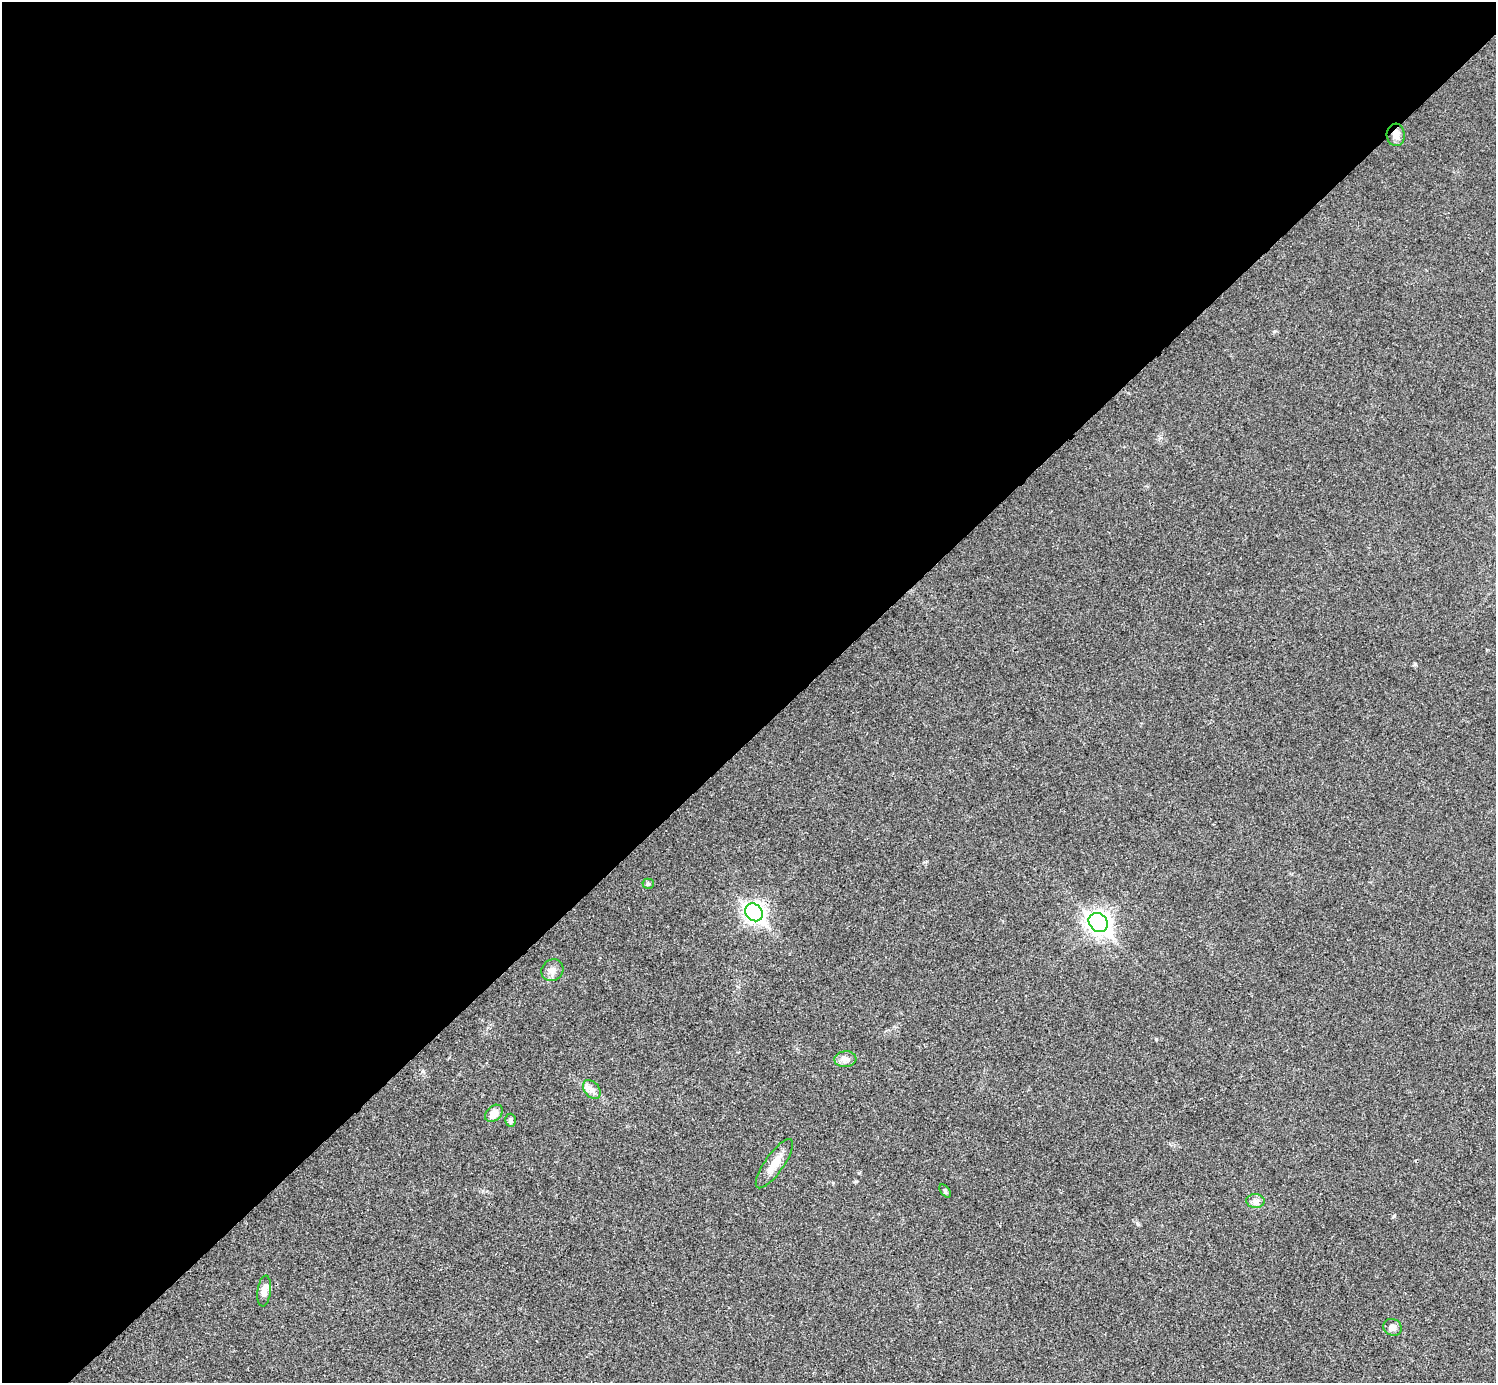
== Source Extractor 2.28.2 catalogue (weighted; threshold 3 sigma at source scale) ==
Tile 2 of 4 x 4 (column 2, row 1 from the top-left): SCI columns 1500-2993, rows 4445-5825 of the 5983 x 5983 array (HDU 1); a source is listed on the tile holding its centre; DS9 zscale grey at full resolution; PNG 1498 x 1385 px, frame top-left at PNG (2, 2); each listed source drawn as its Kron ellipse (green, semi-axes under 4 px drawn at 4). Shown black and unused: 53% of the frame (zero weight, under 3 of 4 exposures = <1% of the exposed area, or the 3 px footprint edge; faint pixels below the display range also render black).
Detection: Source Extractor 2.28.2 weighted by HDU 2 'WHT'; one run over the whole footprint, this tile lists its part. Background 0.0218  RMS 0.0056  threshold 0.0251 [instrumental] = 3 sigma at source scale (4.5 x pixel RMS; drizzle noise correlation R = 1.50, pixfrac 1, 0.05/0.05 arcsec/px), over >= 5 px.
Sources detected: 14; all 14 listed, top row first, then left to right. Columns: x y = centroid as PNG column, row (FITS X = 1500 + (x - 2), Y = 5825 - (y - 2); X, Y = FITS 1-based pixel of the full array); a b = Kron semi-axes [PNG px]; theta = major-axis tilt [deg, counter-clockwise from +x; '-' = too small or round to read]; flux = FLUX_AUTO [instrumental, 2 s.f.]
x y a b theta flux
1396 135 11 9 -88 3.5
648 884 5 5 - 0.83
754 912 9 8 - 240
1098 922 10 8 -46 360
552 970 11 10 - 3.3
845 1059 11 8 4 3.4
592 1089 11 7 -50 2.8
494 1113 10 7 43 5.4
510 1120 6 5 - 1.3
774 1164 29 9 55 7.7
945 1191 7 4 -54 0.88
1255 1201 9 7 -1 2.2
264 1291 15 7 82 4.4
1393 1327 9 8 - 2.8
Overlapping masked pixels (flux is a lower limit): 2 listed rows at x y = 1396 135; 754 912
Unlisted compact peaks at least as high as the median listed source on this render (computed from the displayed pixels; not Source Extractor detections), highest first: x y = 1156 1039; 1394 1216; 1415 664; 1138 1224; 856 1181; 423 1071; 833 1183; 859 1173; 1275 331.